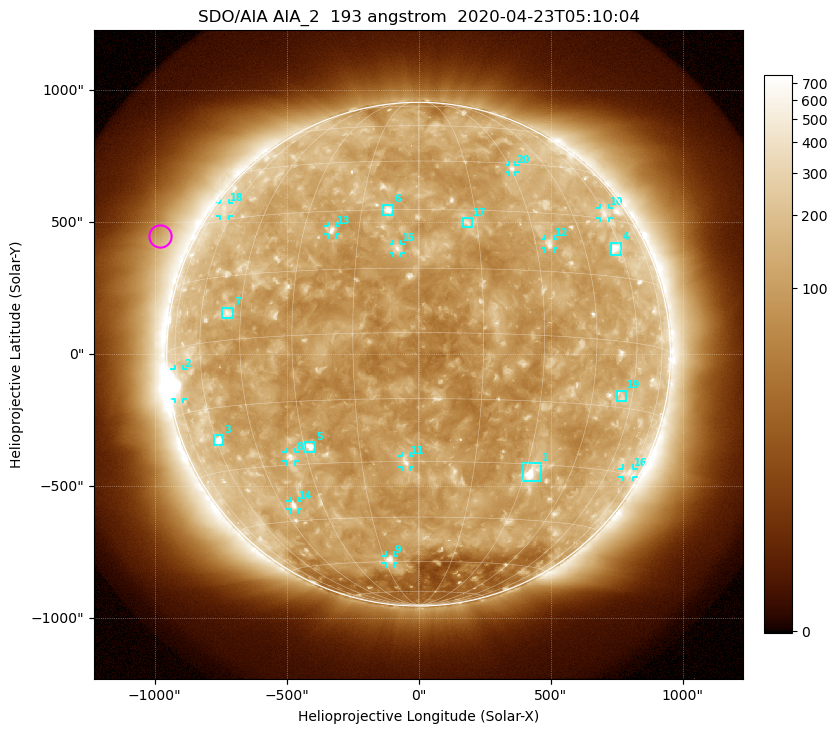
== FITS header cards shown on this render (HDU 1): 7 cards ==
TELESCOP= 'SDO/AIA'
INSTRUME= 'AIA_2'
WAVELNTH=                  193
WAVEUNIT= 'angstrom'
DATE-OBS= '2020-04-23T05:10:04.85'
CTYPE1  = 'HPLN-TAN'
CTYPE2  = 'HPLT-TAN'

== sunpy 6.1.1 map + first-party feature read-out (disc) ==
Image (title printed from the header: SDO/AIA AIA_2  193 angstrom  2020-04-23T05:10:04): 1024 x 1024 px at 2.4 arcsec/px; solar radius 954 arcsec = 398 px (full disc in frame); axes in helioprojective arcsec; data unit not stated in the header (colour bar unlabelled)
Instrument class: DISC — disc imager (sunpy class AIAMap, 193 A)
Bright regions (active regions / flare kernels): reference = the median radial profile (limb darkening/brightening removed); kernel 9 px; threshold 5 sigma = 158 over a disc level ~114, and >= 1.15x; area >= 12 px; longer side >= 10 px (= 24 arcsec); searched inside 0.97 R_sun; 30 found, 20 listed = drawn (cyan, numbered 1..; 12 of them under ~33 arcsec drawn as corner ticks so the feature stays visible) (cap 20 boxes per figure: the strongest are kept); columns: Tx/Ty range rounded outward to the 5 arcsec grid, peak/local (2 s.f.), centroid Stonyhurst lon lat
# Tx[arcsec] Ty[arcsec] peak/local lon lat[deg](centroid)
1 395..465 -485..-410 9.9 +32 -32
2 -925..-890 -170..-55 7.7 -74 -8
3 -775..-740 -345..-305 8.6 -59 -23
4 725..770 375..425 6.4 +58 +22
5 -430..-390 -370..-330 7.5 -28 -26
6 -135..-95 525..570 6.4 -8 +30
7 -750..-700 135..175 4.3 -50 +6
8 -500..-465 -405..-370 5.2 -35 -28
9 -125..-90 -795..-760 5 -13 -59
10 685..720 515..555 2.9 +60 +32
11 -65..-30 -430..-385 5 -3 -30
12 480..510 400..440 4.1 +34 +22
13 -345..-315 450..485 4.7 -22 +25
14 -485..-455 -590..-555 4.4 -40 -41
15 -95..-65 385..420 4.5 -5 +20
16 770..815 -465..-435 2.6 +73 -30
17 165..205 480..515 3.8 +13 +27
18 -750..-720 520..570 2.2 -66 +33
19 750..785 -180..-140 2.8 +55 -12
20 340..370 690..715 3.5 +31 +43
Off-limb structures (1.02-1.3 R_sun): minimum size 162 px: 6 found; the strongest spans PA ~40..90 deg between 1.05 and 1.3 R_sun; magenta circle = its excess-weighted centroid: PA ~65 deg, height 1.13 R_sun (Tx ~-980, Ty ~450 arcsec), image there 1.9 x the reference